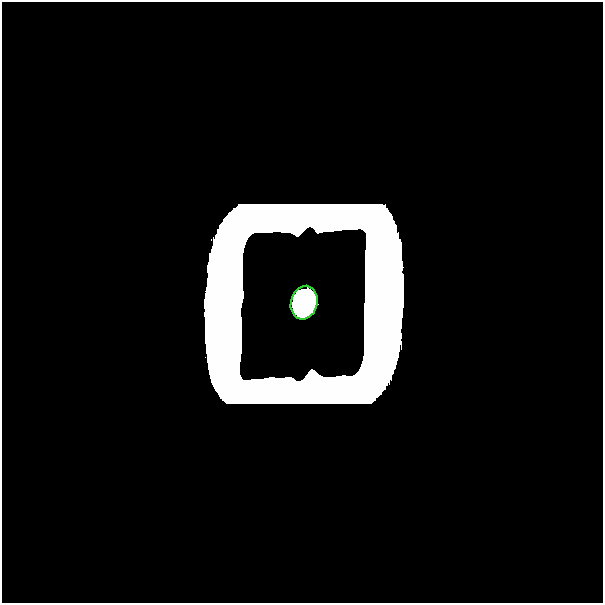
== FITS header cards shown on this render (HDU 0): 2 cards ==
NAXIS1  =                  601
NAXIS2  =                  601

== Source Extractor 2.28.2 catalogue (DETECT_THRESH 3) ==
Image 601 x 601 px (HDU 0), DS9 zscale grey, 1 PNG px = 1 image px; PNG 605 x 605 px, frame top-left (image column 1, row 601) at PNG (2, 2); each listed source drawn as its Kron ellipse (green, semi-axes under 4 px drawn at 4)
Background 0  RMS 4.4e-34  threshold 1.33e-33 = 3 sigma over >= 5 px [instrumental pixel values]
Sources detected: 6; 5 with non-positive FLUX_AUTO (blend fragments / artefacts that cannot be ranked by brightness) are neither listed nor drawn; the other 1 listed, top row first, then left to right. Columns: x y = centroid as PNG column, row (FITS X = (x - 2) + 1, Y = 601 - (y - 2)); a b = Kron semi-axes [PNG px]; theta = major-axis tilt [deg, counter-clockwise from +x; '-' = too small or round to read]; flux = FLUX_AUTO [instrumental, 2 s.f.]
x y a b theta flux
304 303 17 13 75 47
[5 non-positive-flux detections neither listed nor drawn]